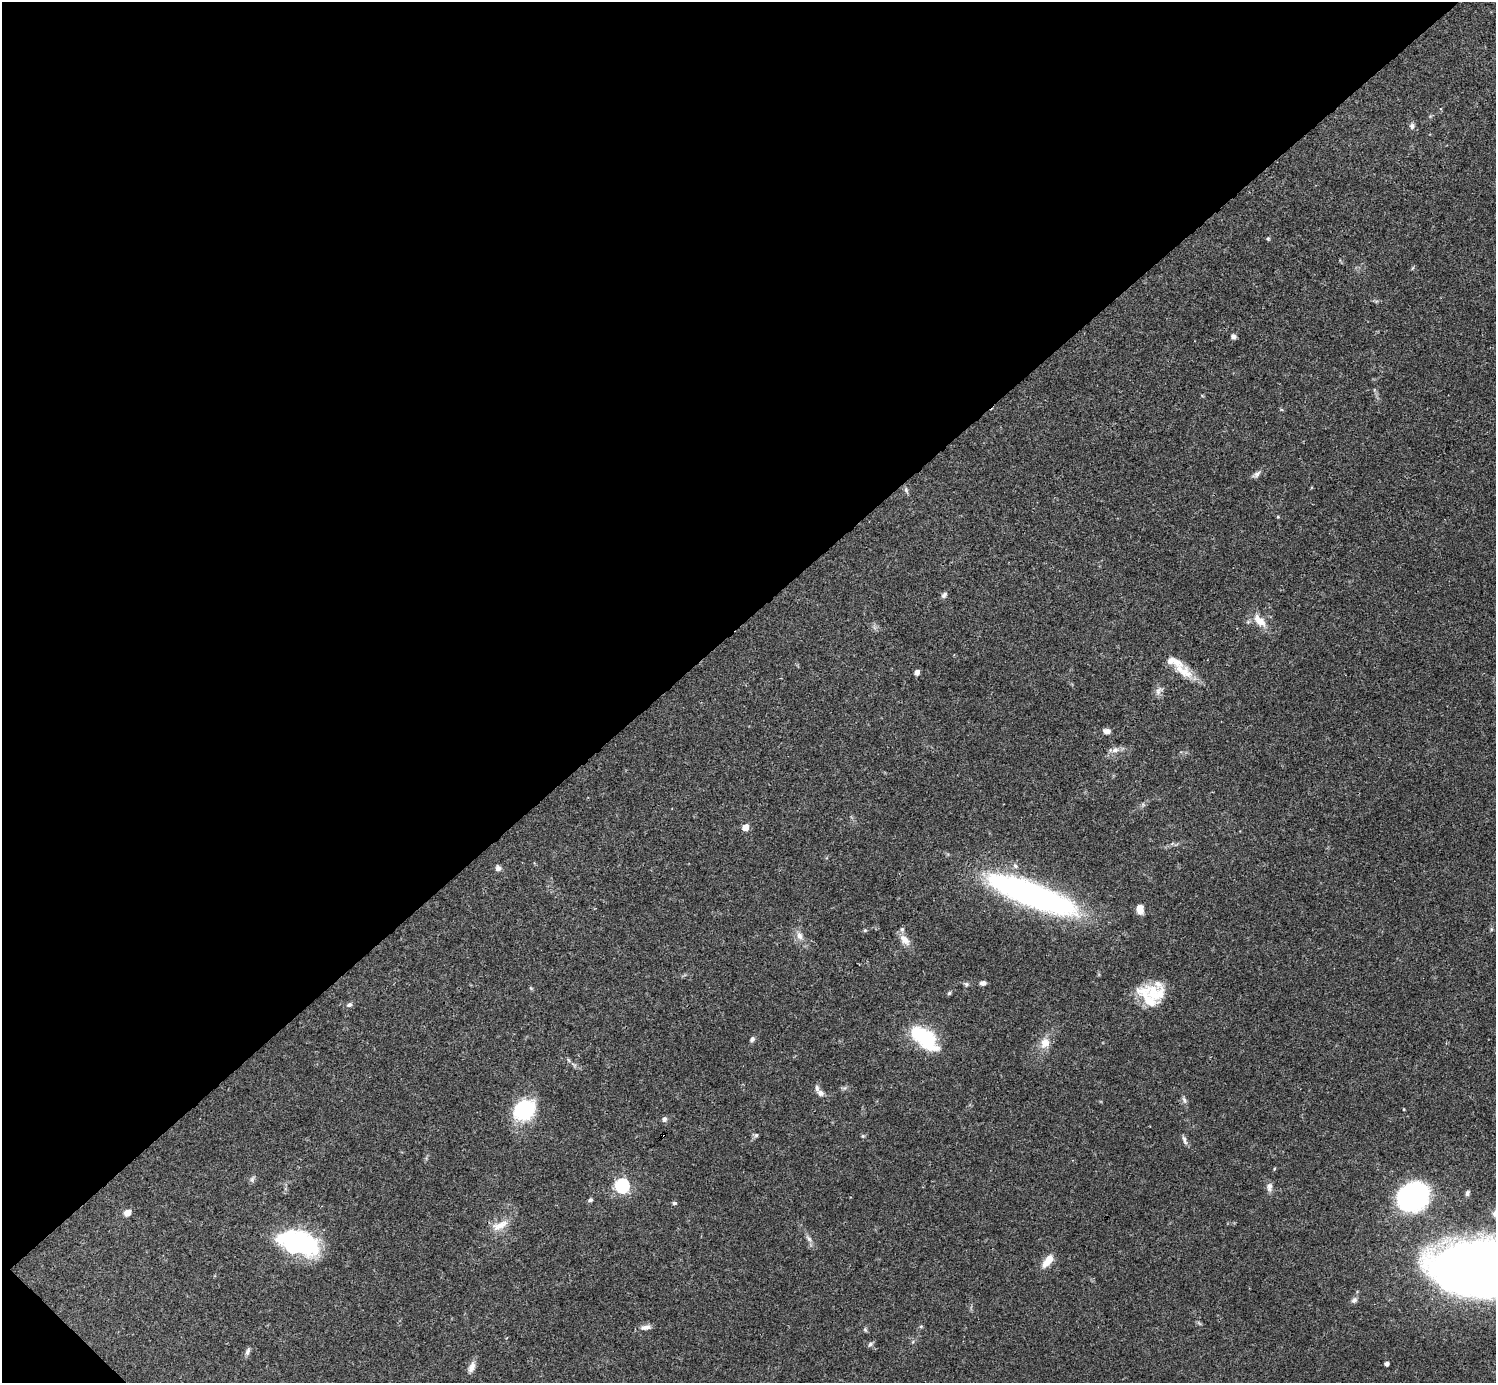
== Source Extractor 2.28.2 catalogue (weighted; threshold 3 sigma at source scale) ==
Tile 5 of 4 x 4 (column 1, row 2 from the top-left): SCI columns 1-1494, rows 2921-4301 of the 5982 x 5981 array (HDU 1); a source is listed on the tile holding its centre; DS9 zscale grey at full resolution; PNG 1498 x 1385 px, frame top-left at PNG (2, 2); no overlay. Shown black and unused: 45% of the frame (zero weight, under 3 of 4 exposures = <1% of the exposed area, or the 3 px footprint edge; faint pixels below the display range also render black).
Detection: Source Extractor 2.28.2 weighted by HDU 2 'WHT'; one run over the whole footprint, this tile lists its part. Background 0.0403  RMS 0.0026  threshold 0.0119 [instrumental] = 3 sigma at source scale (4.5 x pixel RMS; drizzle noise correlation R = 1.50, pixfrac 1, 0.05/0.05 arcsec/px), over >= 5 px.
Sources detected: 66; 2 inside a brighter object's white glare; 1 cosmic-ray / hot-pixel residue — not listed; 7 inside a brighter listed object's ellipse — not listed separately; the other 56 listed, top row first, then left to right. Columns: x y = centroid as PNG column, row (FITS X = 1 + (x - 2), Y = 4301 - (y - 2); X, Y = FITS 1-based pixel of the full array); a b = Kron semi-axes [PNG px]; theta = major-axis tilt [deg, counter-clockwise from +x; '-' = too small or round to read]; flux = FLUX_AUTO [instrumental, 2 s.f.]
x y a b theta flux
1412 126 8 7 - 0.81
1268 239 5 4 - 0.34
1233 336 7 5 -22 0.77
1257 474 12 6 37 0.99
906 490 9 5 -80 0.66
1278 517 4 3 - 0.24
944 595 9 5 50 0.71
1260 621 19 9 -43 3.6
1171 660 11 7 40 1.5
917 672 5 4 - 1.3
1185 672 17 14 -59 3.8
1159 691 14 8 48 1.3
1107 731 9 6 -5 1.2
1115 750 11 7 27 1.4
745 827 5 5 - 3.7
498 868 7 6 - 0.94
1031 894 98 23 -21 81
1140 909 10 7 -76 2.3
865 930 6 4 18 0.32
799 936 11 7 -70 1.6
905 940 17 9 -45 2.4
983 983 7 5 1 0.9
966 984 6 6 - 0.53
949 993 5 5 - 0.4
1156 994 31 22 -29 8.3
349 1005 8 5 30 0.68
919 1034 13 11 -11 15
752 1039 8 6 52 0.68
1045 1043 15 13 63 3
820 1093 9 7 -43 1.1
1184 1100 9 5 -65 0.7
524 1110 22 18 32 18
664 1119 8 6 90 0.67
756 1135 6 6 - 0.5
863 1136 6 4 -44 0.34
1184 1140 14 4 -71 0.81
622 1186 6 6 - 53
1269 1187 12 7 83 1.2
1467 1193 8 5 70 0.69
1413 1197 20 16 16 81
590 1200 6 5 - 0.52
675 1203 5 4 - 0.54
127 1213 7 6 - 1.8
500 1225 26 10 24 3.6
809 1239 10 6 -51 0.9
296 1242 44 26 -18 29
1048 1261 17 8 51 3.4
1477 1269 64 33 -4 610
1354 1300 8 6 39 0.84
921 1326 6 4 0 0.3
646 1327 14 6 11 1.3
865 1330 7 5 -78 0.39
870 1344 7 5 29 0.56
247 1351 10 5 63 0.85
1386 1364 4 4 - 1
471 1367 16 8 66 1.7
Overlapping masked pixels (flux is a lower limit): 1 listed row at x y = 1031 894
Isophote crosses this tile's border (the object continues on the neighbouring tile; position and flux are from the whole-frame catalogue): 1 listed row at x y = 1477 1269